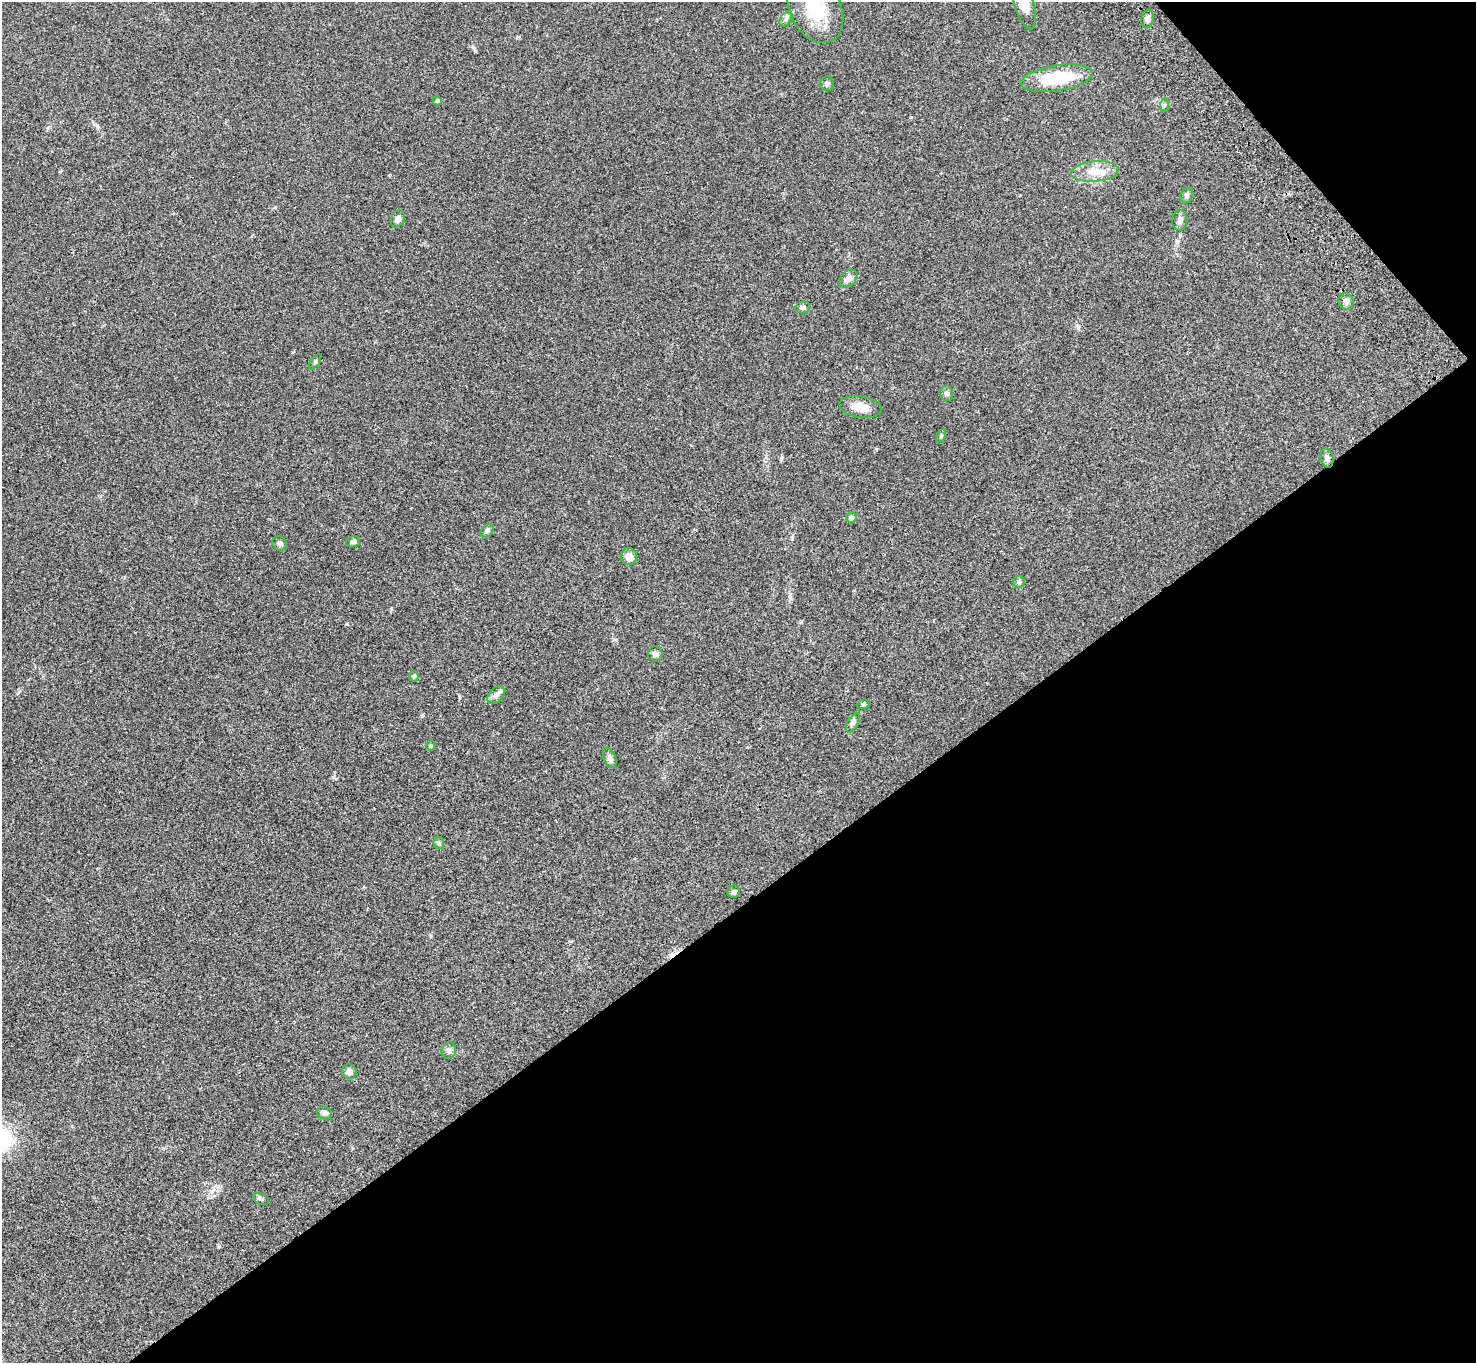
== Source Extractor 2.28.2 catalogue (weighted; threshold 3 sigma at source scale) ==
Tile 12 of 4 x 4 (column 4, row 3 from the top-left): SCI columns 4523-5996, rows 1743-3103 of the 6096 x 6070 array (HDU 1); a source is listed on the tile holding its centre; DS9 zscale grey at full resolution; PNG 1478 x 1365 px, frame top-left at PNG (2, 2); each listed source drawn as its Kron ellipse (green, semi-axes under 4 px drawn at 4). Shown black and unused: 37% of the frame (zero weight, under 3 of 4 exposures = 6% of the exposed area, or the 3 px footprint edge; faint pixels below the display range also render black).
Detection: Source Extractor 2.28.2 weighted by HDU 2 'WHT'; one run over the whole footprint, this tile lists its part. Background 0.0448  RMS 0.0054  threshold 0.0245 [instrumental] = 3 sigma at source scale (4.5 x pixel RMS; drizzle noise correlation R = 1.50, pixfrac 1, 0.05/0.05 arcsec/px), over >= 5 px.
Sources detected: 40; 1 inside a brighter listed object's ellipse — not listed separately; the other 39 listed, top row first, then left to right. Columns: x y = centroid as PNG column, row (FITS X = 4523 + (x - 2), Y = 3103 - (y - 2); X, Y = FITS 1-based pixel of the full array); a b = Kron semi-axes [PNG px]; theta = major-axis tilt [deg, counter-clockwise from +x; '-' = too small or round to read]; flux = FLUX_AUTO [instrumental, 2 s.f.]
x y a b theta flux
1023 2 28 10 -73 10
815 9 36 25 -62 25
786 19 8 5 54 1.3
1148 19 9 6 79 2
1057 78 36 13 9 27
827 84 7 6 - 1.2
437 101 5 4 - 0.94
1165 105 6 4 89 0.8
1095 171 24 10 5 7.6
1187 196 8 6 71 1.2
398 219 9 6 62 2.3
1180 220 10 7 82 2
848 278 10 7 43 3.6
1346 302 9 7 -61 1.8
803 307 7 6 - 1.3
315 362 8 4 55 0.82
946 393 8 6 -68 1.5
860 407 21 11 -8 6.4
941 436 7 4 66 0.74
1327 458 10 6 -77 1.5
851 517 5 5 - 1.2
487 531 8 5 45 1.3
353 542 7 5 19 1.3
280 543 7 6 - 1.3
629 557 8 8 - 4.1
1019 582 6 6 - 0.98
655 654 7 7 - 1.7
414 676 5 4 - 0.65
496 695 10 7 47 2.2
863 704 6 4 19 0.94
853 722 11 5 62 1.4
431 745 5 4 - 0.64
610 758 11 6 -67 1.5
439 843 6 5 - 0.88
733 892 6 6 - 1.1
449 1051 8 7 - 1.7
349 1072 7 7 - 2.4
325 1113 8 6 -25 1.7
261 1199 8 5 -22 0.99
Isophote crosses this tile's border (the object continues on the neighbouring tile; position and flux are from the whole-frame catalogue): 2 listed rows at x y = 1023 2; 815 9
Unlisted compact peaks at least as high as the median listed source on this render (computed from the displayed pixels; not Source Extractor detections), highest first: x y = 475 51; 391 609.